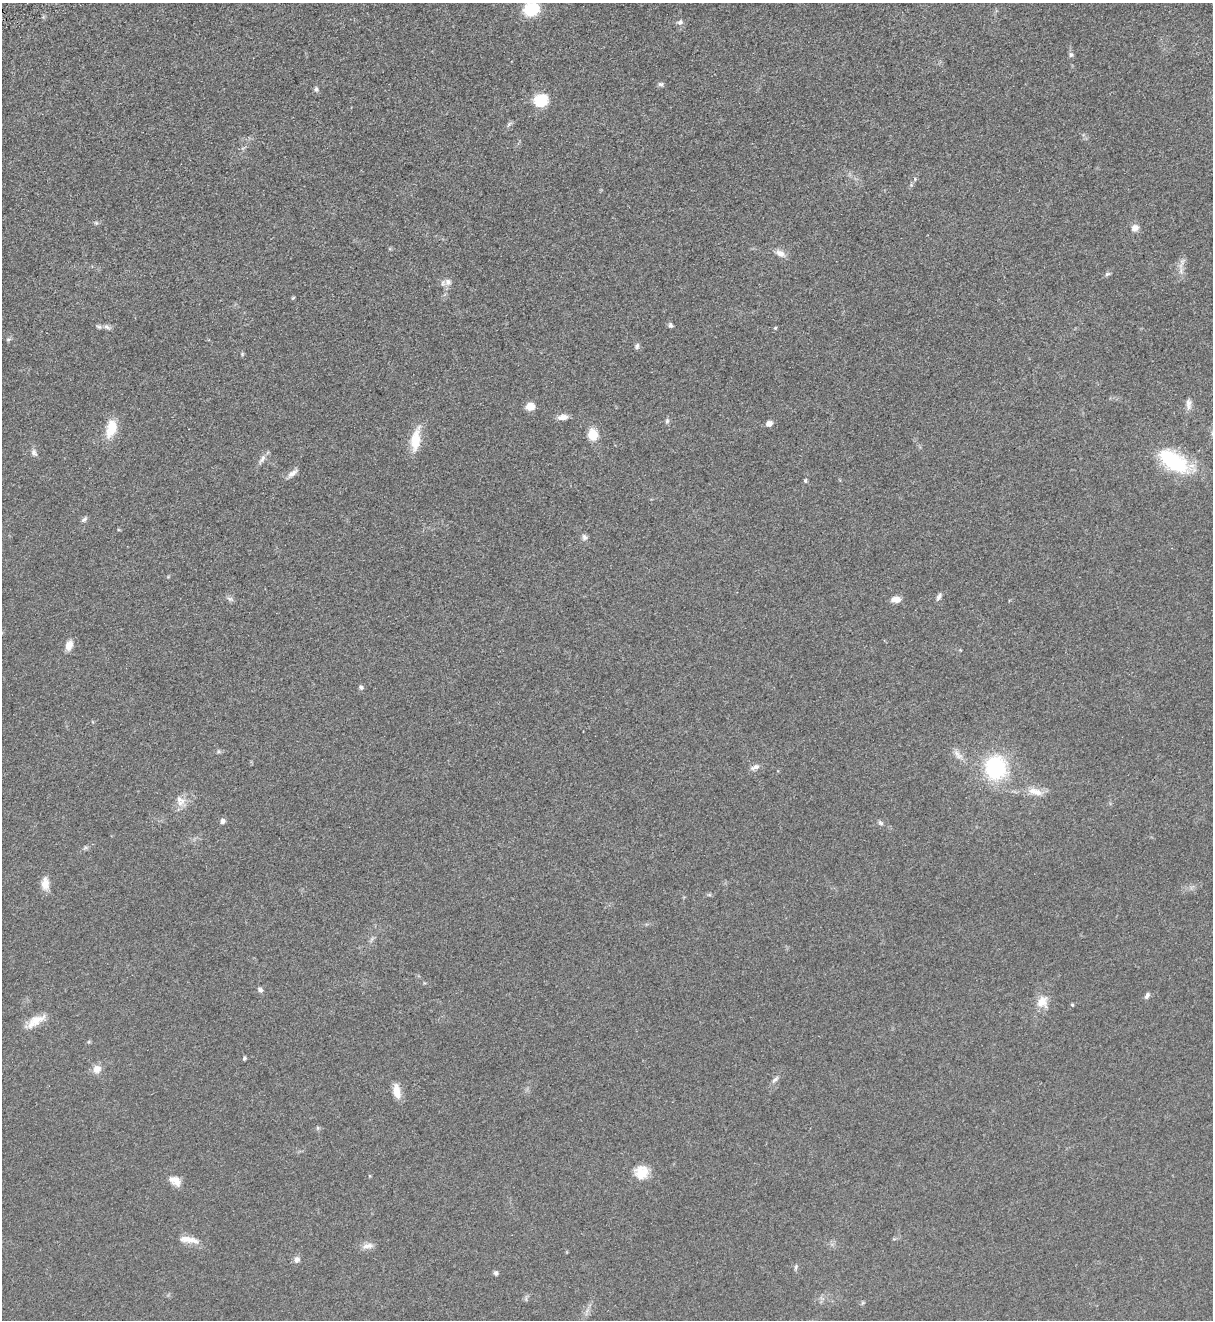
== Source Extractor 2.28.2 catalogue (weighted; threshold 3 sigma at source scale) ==
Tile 11 of 4 x 4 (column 3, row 3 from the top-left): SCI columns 2736-3946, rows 1374-2691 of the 5347 x 5383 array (HDU 1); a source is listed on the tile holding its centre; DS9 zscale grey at full resolution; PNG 1215 x 1322 px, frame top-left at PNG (2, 3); no overlay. Shown black and unused: <1% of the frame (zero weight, under 3 of 5 exposures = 4% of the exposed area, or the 3 px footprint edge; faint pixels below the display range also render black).
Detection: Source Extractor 2.28.2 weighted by HDU 2 'WHT'; one run over the whole footprint, this tile lists its part. Background 0.0758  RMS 0.0069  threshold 0.0309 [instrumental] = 3 sigma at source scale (4.5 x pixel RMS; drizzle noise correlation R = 1.50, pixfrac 1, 0.05/0.05 arcsec/px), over >= 5 px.
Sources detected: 68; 2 inside a brighter listed object's ellipse — not listed separately; the other 66 listed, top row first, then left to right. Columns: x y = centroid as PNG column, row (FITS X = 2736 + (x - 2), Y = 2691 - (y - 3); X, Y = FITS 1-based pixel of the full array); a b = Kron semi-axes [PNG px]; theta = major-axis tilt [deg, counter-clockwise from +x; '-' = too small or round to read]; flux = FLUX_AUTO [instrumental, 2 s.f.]
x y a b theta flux
531 9 15 12 16 24
680 22 7 7 - 2.1
1071 55 8 6 -77 1.4
661 84 8 5 -1 1.4
316 89 7 5 -76 1.5
541 100 19 16 34 15
509 124 9 4 55 1.3
915 179 5 5 - 0.83
96 223 6 5 - 0.99
1135 228 10 9 - 3.8
780 253 13 8 -30 4.3
1181 271 10 4 78 2.1
1107 274 7 5 17 1.4
448 282 10 9 - 3.4
293 298 5 4 - 0.68
670 325 6 5 - 1.6
107 327 10 6 -29 2.1
775 328 4 4 - 0.67
8 339 6 4 1 0.97
637 346 8 5 65 1.5
242 354 5 5 - 0.78
1188 404 15 7 -90 3.4
530 406 7 6 - 11
562 417 13 7 9 4.1
667 421 7 6 - 1.3
769 424 7 6 - 3.2
111 428 22 12 74 14
593 434 12 10 -80 10
415 440 26 12 85 14
34 453 10 7 -58 2.3
262 459 15 6 56 3
1174 461 36 18 -34 48
292 473 15 6 39 3.4
805 481 5 4 - 1.1
84 519 9 5 44 1.5
584 537 9 7 -71 2
939 597 10 5 61 1.9
230 598 9 4 -9 1.5
896 599 10 6 3 5.5
69 645 14 9 69 4.9
361 687 6 5 - 1.5
957 753 11 7 -52 3.5
755 767 14 6 20 2.8
995 768 26 23 -87 54
1037 792 17 10 -17 6.9
180 803 13 9 29 4.9
223 821 6 5 - 2.2
880 823 8 5 -44 1.4
45 884 17 10 -89 6
260 990 7 6 - 1.8
1147 995 8 5 59 2
1042 1002 16 15 - 8.1
1072 1005 4 3 - 0.67
35 1021 28 10 31 9.6
244 1058 4 3 - 1.4
97 1069 11 10 - 5
775 1080 12 5 45 2.1
397 1091 18 8 -81 7.7
318 1128 6 4 -71 0.86
641 1172 17 16 - 11
175 1180 17 10 -29 6.2
189 1240 29 8 -10 7.1
367 1246 16 7 9 4
297 1260 8 7 - 2.8
796 1267 7 4 72 1.2
496 1273 6 5 - 1.5
Isophote crosses this tile's border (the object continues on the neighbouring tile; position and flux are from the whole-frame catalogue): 1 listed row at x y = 531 9